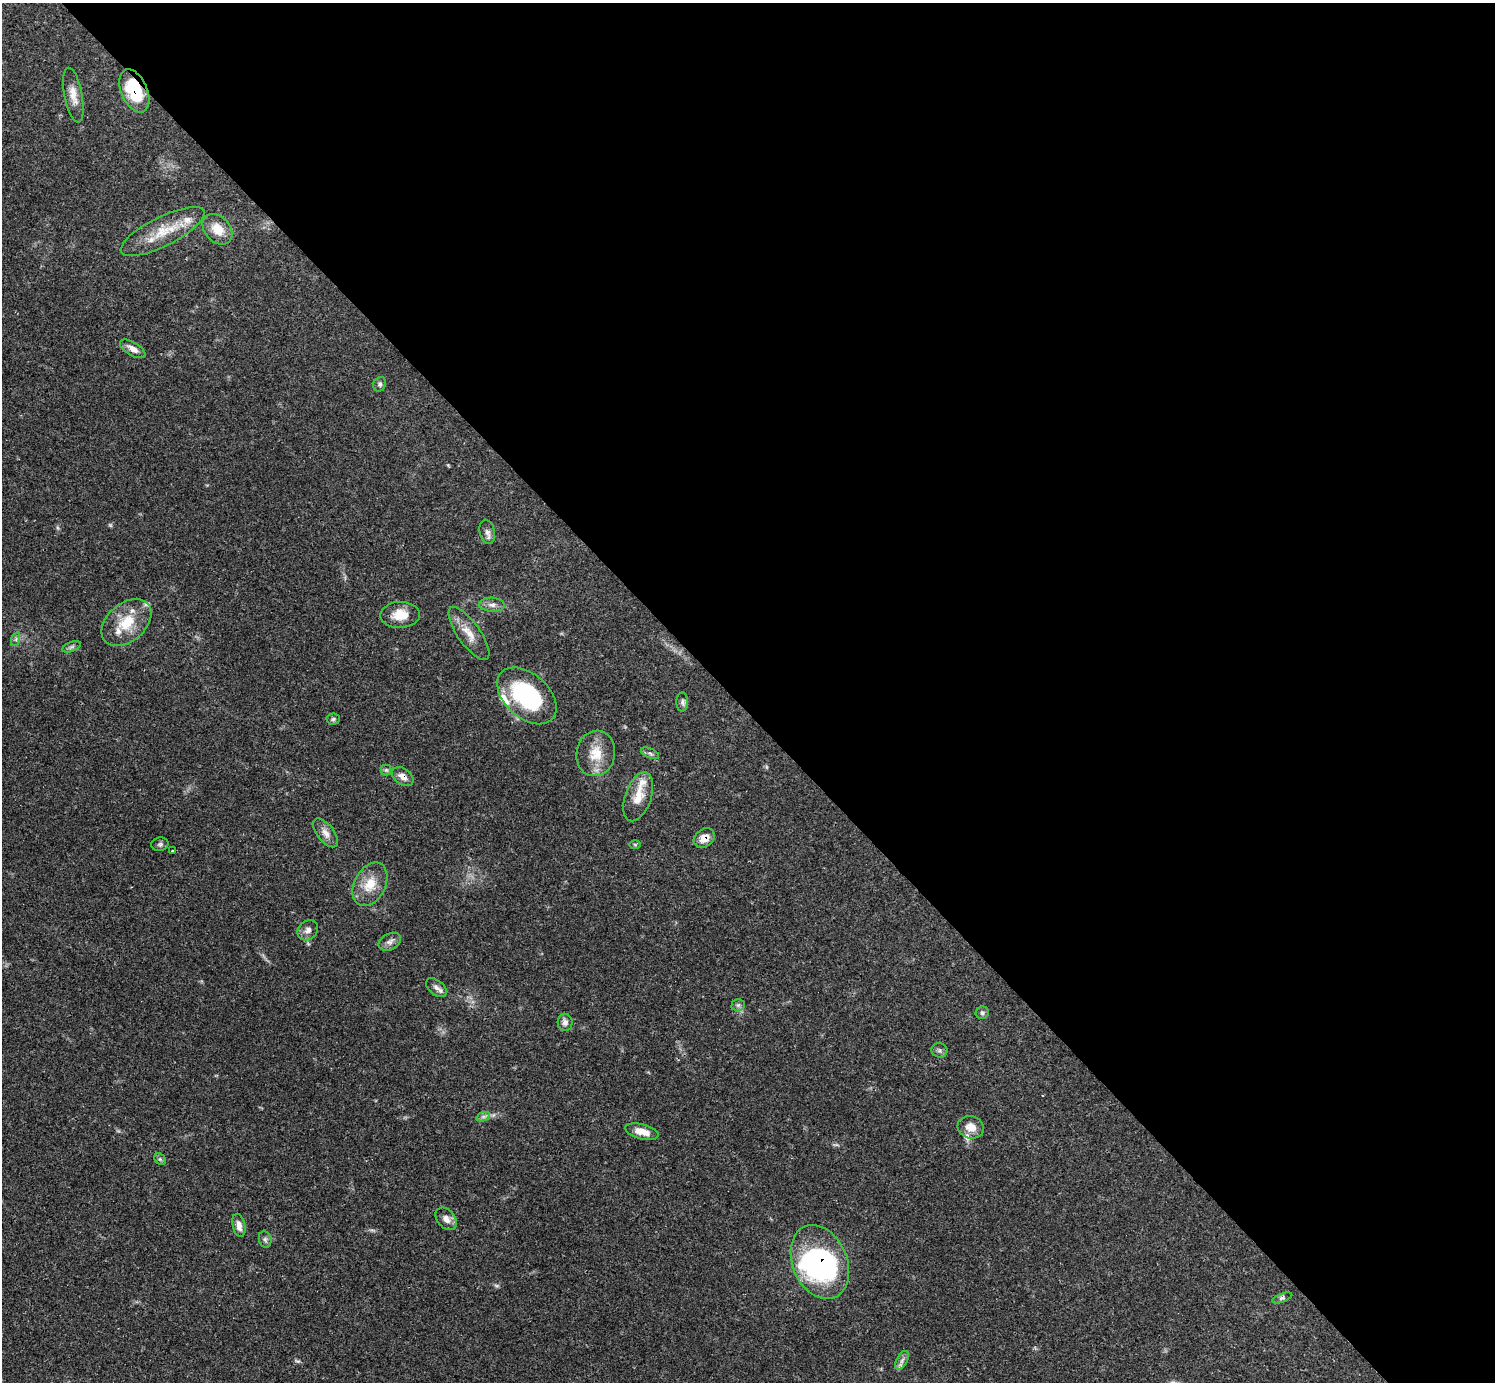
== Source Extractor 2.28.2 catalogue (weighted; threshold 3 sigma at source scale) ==
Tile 8 of 4 x 4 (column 4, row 2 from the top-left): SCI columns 4480-5972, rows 2914-4293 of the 5972 x 5970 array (HDU 1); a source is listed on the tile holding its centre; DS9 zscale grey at full resolution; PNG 1497 x 1384 px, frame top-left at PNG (2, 3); each listed source drawn as its Kron ellipse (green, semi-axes under 4 px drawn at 4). Shown black and unused: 51% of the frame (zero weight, under 3 of 4 exposures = <1% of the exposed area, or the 3 px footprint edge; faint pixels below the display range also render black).
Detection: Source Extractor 2.28.2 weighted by HDU 2 'WHT'; one run over the whole footprint, this tile lists its part. Background 0.0571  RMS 0.0031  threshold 0.0141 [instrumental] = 3 sigma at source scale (4.5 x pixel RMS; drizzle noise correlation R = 1.50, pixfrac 1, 0.05/0.05 arcsec/px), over >= 5 px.
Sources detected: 51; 1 inside a brighter object's white glare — neither listed nor drawn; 6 inside a brighter listed object's ellipse — not listed separately; the other 44 listed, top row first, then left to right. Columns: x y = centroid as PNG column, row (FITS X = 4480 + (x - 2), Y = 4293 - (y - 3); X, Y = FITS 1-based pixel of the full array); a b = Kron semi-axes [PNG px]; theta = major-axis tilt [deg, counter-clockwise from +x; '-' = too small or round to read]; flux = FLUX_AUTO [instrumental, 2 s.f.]
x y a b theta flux
134 91 23 13 -67 14
73 95 28 9 -79 3.5
218 229 17 12 -48 5.2
162 232 46 14 27 9.9
133 349 14 6 -31 2
380 384 7 6 - 0.71
487 532 12 7 -77 1.4
492 605 12 7 -4 1.6
400 615 20 13 2 5.4
126 622 29 19 41 9.5
469 634 31 11 -55 4.8
16 639 7 4 72 0.6
72 647 10 4 22 0.76
527 696 35 22 -42 31
682 702 9 5 -90 0.93
333 719 7 5 4 0.61
596 753 23 19 79 6.9
650 753 9 4 -24 0.75
386 770 5 5 - 0.53
403 777 12 8 -36 2.1
638 797 25 13 70 5.4
325 833 17 8 -53 2.3
704 838 11 9 37 3.2
160 844 8 6 11 0.77
635 844 6 4 -1 0.41
173 851 3 2 - 0.34
370 884 23 15 62 6.4
308 930 11 9 43 1.7
390 942 12 8 28 1.6
436 988 12 7 -39 1.4
738 1005 6 6 - 0.73
982 1013 6 6 - 0.7
565 1022 8 7 - 1.4
940 1050 8 7 - 0.79
483 1117 7 4 18 0.77
971 1127 13 11 -17 3.2
642 1132 17 7 -14 3.9
160 1159 6 5 - 0.56
446 1219 13 8 -49 2.1
239 1225 12 6 -77 2
265 1239 8 6 -75 0.8
820 1262 38 27 -67 58
1282 1298 11 4 19 0.72
902 1360 10 5 63 1.2
Overlapping masked pixels (flux is a lower limit): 4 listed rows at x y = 134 91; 403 777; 704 838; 820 1262